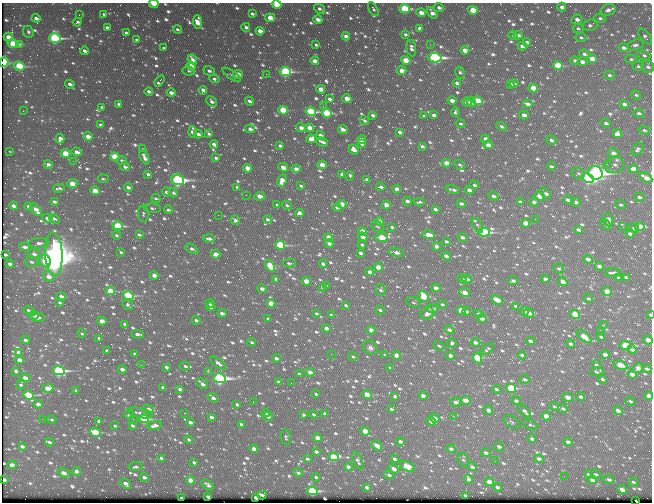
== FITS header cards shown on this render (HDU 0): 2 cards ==
NAXIS1  =                  650 / Width of table row in bytes
NAXIS2  =                  500 / Number of rows in table

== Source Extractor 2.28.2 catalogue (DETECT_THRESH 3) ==
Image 650 x 500 px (HDU 0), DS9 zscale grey, 1 PNG px = 1 image px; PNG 654 x 504 px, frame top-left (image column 1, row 500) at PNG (2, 3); each listed source drawn as its Kron ellipse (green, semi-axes under 4 px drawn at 4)
Background 390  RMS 2.1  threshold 6.33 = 3 sigma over >= 5 px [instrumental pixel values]
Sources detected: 1066; of the 1066, the 500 brightest by FLUX_AUTO listed and drawn (566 fainter detections omitted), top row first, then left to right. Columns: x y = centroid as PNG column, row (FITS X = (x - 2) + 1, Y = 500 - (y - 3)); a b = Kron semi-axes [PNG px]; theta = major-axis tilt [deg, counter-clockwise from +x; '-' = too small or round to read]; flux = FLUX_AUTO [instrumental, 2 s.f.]
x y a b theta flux
154 4 4 3 - 1800
277 5 5 3 - 3500
562 7 4 3 - 780
439 8 5 4 - 460
320 9 6 3 -36 470
373 9 8 4 -60 290
405 9 5 4 - 11000
473 10 5 4 - 4600
608 10 8 5 15 730
421 13 4 4 - 1400
432 13 6 4 -52 950
252 14 4 3 - 330
79 15 2 2 - 290
103 15 3 3 - 290
36 18 4 3 - 630
270 18 5 4 - 2800
600 18 6 4 -18 350
318 19 5 3 - 860
577 20 6 5 - 850
77 22 4 3 - 360
197 22 7 4 -88 1300
590 25 7 5 18 410
107 27 4 3 - 400
246 27 4 3 - 410
420 28 4 3 - 630
578 28 5 4 - 280
177 29 4 3 - 300
260 31 4 3 - 1200
28 32 6 5 - 360
126 33 4 3 - 410
405 34 4 3 - 310
513 35 5 3 - 320
518 35 4 3 - 430
346 36 4 3 - 630
645 36 9 5 -53 410
8 37 5 3 - 1600
581 37 5 4 - 290
55 38 6 4 -17 24000
137 40 4 3 - 360
527 42 4 3 - 450
13 44 6 4 -10 7100
19 45 3 2 - 520
316 45 4 3 - 280
430 45 2 2 - 530
635 45 8 5 15 490
522 46 4 3 - 730
164 48 3 3 - 290
411 48 8 5 -83 640
624 48 5 4 - 650
465 50 4 3 - 1500
84 51 4 3 - 530
584 54 5 4 - 470
644 55 6 4 -19 360
435 58 7 4 -7 31000
192 59 5 4 - 850
592 59 5 4 - 2000
631 59 6 4 -1 290
406 60 5 4 - 4500
575 60 4 3 - 380
315 61 4 3 - 1200
4 62 5 4 - 6900
582 62 5 3 - 920
19 66 6 4 -19 9900
191 66 5 4 - 1900
558 66 5 4 - 8000
638 66 5 4 - 330
648 67 6 6 - 480
189 71 6 4 -10 300
209 71 6 4 -17 380
402 71 4 4 - 1900
285 72 5 4 - 20000
460 72 6 4 -76 290
238 74 5 4 - 1500
266 74 2 2 - 650
231 75 11 3 -34 270
609 75 5 4 - 360
214 79 5 4 - 330
159 81 6 3 59 590
457 83 4 3 - 600
514 83 4 3 - 350
70 84 5 4 - 580
510 85 4 3 - 380
533 88 5 4 - 3500
321 89 4 3 - 1700
203 90 4 4 - 830
149 91 4 3 - 520
171 93 4 3 - 790
636 95 5 4 - 310
330 99 4 3 - 440
347 99 4 3 - 2000
250 101 4 3 - 540
452 101 4 3 - 1200
477 101 5 4 - 5500
212 102 6 4 -44 550
467 102 5 4 - 610
471 102 6 3 -44 550
119 104 4 3 - 360
528 104 5 3 - 670
624 104 5 4 - 760
323 106 2 2 - 360
102 107 3 3 - 290
283 110 5 4 - 7500
23 111 2 2 - 330
311 112 5 4 - 16000
455 112 5 4 - 270
327 113 5 4 - 10000
639 113 5 4 - 390
373 115 4 3 - 540
434 115 4 3 - 490
524 115 4 3 - 910
424 116 4 3 - 360
364 120 5 3 - 350
606 123 5 4 - 400
460 124 5 4 - 290
101 125 4 3 - 610
502 127 5 4 - 340
301 128 5 3 - 1100
310 128 4 4 - 2000
250 129 5 4 - 550
343 129 5 3 - 680
644 130 5 4 - 290
193 132 5 4 - 1100
400 132 4 3 - 530
198 134 4 3 - 540
209 134 4 3 - 390
617 134 4 4 - 1600
320 135 4 3 - 790
88 137 4 3 - 1800
60 139 5 4 - 770
311 139 5 4 - 2500
485 139 4 3 - 1000
362 140 4 3 - 1700
551 140 5 4 - 420
322 142 6 3 -23 600
214 144 4 3 - 790
362 144 4 3 - 320
488 145 4 3 - 1400
280 146 4 3 - 280
422 146 4 3 - 510
142 148 3 2 - 1400
637 149 7 5 51 440
354 150 5 4 - 940
10 152 3 2 - 340
76 152 5 3 - 900
65 153 5 4 - 4400
613 153 5 4 - 720
115 157 5 4 - 5300
144 157 7 3 -66 710
216 158 4 3 - 380
73 161 2 2 - 480
122 161 5 4 - 460
446 163 4 3 - 2200
48 164 4 3 - 560
607 164 2 2 - 560
322 165 5 4 - 2600
460 165 6 4 -34 280
614 165 10 8 22 760
552 166 4 3 - 270
125 167 5 3 - 420
283 167 5 3 - 1400
247 168 4 3 - 2300
296 169 4 3 - 1000
633 169 5 3 - 2300
578 173 7 5 -17 290
595 173 7 6 - 70000
148 174 4 3 - 420
342 174 4 3 - 600
350 176 4 3 - 390
588 178 6 4 -27 31000
646 178 7 3 -30 1900
103 179 5 3 - 270
178 180 6 5 - 38000
367 180 4 3 - 670
282 181 6 4 71 1800
72 184 5 4 - 2800
474 185 4 3 - 370
301 186 4 3 - 330
128 187 4 3 - 630
237 187 4 2 - 270
381 187 4 3 - 480
59 188 6 3 8 370
397 189 4 3 - 1200
453 190 7 3 -12 490
469 190 4 3 - 890
95 191 4 3 - 3100
166 192 5 4 - 410
173 193 5 4 - 350
545 193 6 3 -49 800
246 195 2 2 - 400
259 196 5 4 - 1600
493 196 5 4 - 540
540 196 5 4 - 2000
639 197 5 4 - 410
156 198 5 3 - 270
568 200 4 3 - 540
407 201 4 3 - 790
54 202 4 3 - 500
419 202 5 2 - 300
520 202 4 3 - 300
534 202 4 3 - 930
576 202 4 3 - 510
342 204 4 3 - 2400
461 204 4 3 - 450
277 205 4 3 - 340
287 205 5 4 - 310
386 205 4 3 - 1800
621 205 5 4 - 280
13 206 4 3 - 810
29 206 4 3 - 490
152 208 8 4 -3 420
337 208 4 3 - 400
435 209 4 3 - 470
36 210 7 4 -51 1500
168 210 4 4 - 340
299 213 4 4 - 690
143 214 8 5 89 300
218 215 2 2 - 340
47 218 5 4 - 630
54 219 6 3 -31 530
267 219 4 3 - 430
535 219 2 2 - 280
235 220 5 3 - 460
608 220 7 5 -73 940
379 222 4 4 - 1600
525 223 4 4 - 2300
477 225 8 4 -59 280
606 225 5 4 - 290
118 226 5 4 - 7800
377 227 7 5 -37 280
392 227 4 3 - 460
623 227 3 2 - 780
640 227 5 4 - 4300
634 228 5 4 - 370
578 230 4 3 - 470
362 231 4 3 - 2600
484 232 6 4 4 18000
630 234 4 3 - 700
116 235 4 3 - 280
139 235 4 3 - 320
429 235 6 3 -9 2100
363 237 5 4 - 2100
462 237 5 3 - 680
328 238 4 4 - 2200
382 238 6 4 7 5900
209 239 6 3 -5 510
446 241 4 3 - 380
39 243 10 5 5 640
329 244 4 3 - 760
280 245 5 4 - 13000
362 245 4 3 - 360
437 246 4 3 - 820
25 247 5 4 - 690
192 249 7 4 -32 600
121 252 4 3 - 290
396 252 7 4 -17 830
360 253 4 3 - 560
34 254 6 5 - 660
54 254 22 8 -87 260000
216 254 4 3 - 1800
5 255 3 3 - 380
446 256 5 3 - 760
588 259 5 3 - 1000
45 261 6 5 - 4600
31 262 6 5 - 440
289 263 7 3 -1 380
10 264 4 3 - 710
323 264 4 3 - 750
270 266 6 4 -56 6300
599 266 4 3 - 960
378 267 4 3 - 2700
559 269 5 4 - 360
370 272 4 3 - 690
613 273 8 3 1 600
154 275 4 3 - 1500
49 276 6 5 - 1300
626 277 4 3 - 330
618 278 4 3 - 360
276 279 4 3 - 410
462 279 4 4 - 430
467 279 5 3 - 750
545 279 4 4 - 490
306 281 5 3 - 2500
513 281 5 3 - 510
563 282 5 4 - 1500
326 286 4 3 - 300
322 287 4 3 - 270
436 288 4 3 - 1200
262 289 5 3 - 830
380 290 6 5 - 370
110 291 4 4 - 4900
607 291 5 3 - 3000
464 293 5 3 - 1500
61 296 5 3 - 720
128 296 5 4 - 13000
424 296 5 4 - 6800
588 299 5 3 - 340
497 300 6 3 -27 2600
413 302 7 5 -26 270
60 303 4 3 - 380
271 303 4 3 - 3000
210 304 4 3 - 540
442 304 5 4 - 300
127 305 5 4 - 300
346 305 4 3 - 310
515 306 4 3 - 280
211 307 5 3 - 770
432 309 6 4 -6 700
380 310 4 3 - 280
29 311 5 3 - 380
461 311 5 3 - 3200
467 312 4 3 - 480
524 312 4 3 - 1300
222 313 4 3 - 860
316 313 4 3 - 280
427 313 7 6 - 910
529 313 5 3 - 770
479 314 4 3 - 600
575 314 5 4 - 4800
34 315 5 4 - 830
331 315 4 3 - 390
650 315 3 2 - 700
38 317 6 4 8 560
482 318 4 3 - 1500
268 319 4 3 - 350
196 320 4 3 - 480
102 321 4 3 - 1600
125 324 4 3 - 480
604 324 3 2 - 730
326 328 4 3 - 900
371 330 4 3 - 1300
449 330 5 3 - 540
600 330 2 2 - 530
82 334 4 3 - 300
137 334 6 3 -5 500
584 337 9 4 -38 3000
601 337 4 3 - 400
99 338 4 3 - 360
25 340 4 3 - 510
648 340 5 4 - 1400
530 341 4 3 - 580
252 342 4 3 - 300
475 342 5 3 - 740
452 343 4 4 - 410
571 344 4 3 - 590
439 346 5 3 - 270
626 346 6 4 -9 11000
370 348 8 6 -43 470
487 349 8 4 38 280
107 350 4 3 - 300
632 350 4 3 - 500
19 352 4 3 - 680
135 354 4 3 - 390
331 354 2 2 - 740
385 355 4 3 - 300
396 355 4 3 - 1800
522 355 4 3 - 520
605 355 4 3 - 1000
450 356 4 3 - 1000
353 357 5 4 - 310
276 358 4 3 - 550
477 358 6 4 -58 7800
19 360 4 3 - 1200
218 363 9 4 -37 710
141 365 3 2 - 330
596 365 4 3 - 280
620 365 8 3 -26 4300
185 366 5 4 - 330
166 367 4 3 - 350
390 368 4 3 - 280
638 368 5 4 - 1500
122 369 4 3 - 830
647 369 4 3 - 450
16 371 4 3 - 600
59 371 6 4 -14 23000
208 372 3 2 - 340
310 372 4 3 - 950
597 372 6 3 10 390
299 374 4 3 - 290
632 374 4 3 - 1300
25 378 4 3 - 1800
219 378 6 5 - 41000
525 379 4 3 - 410
602 379 4 3 - 420
278 382 4 3 - 450
291 383 2 2 - 450
21 384 5 3 - 320
202 384 6 5 - 830
163 387 4 3 - 280
48 388 6 4 7 2300
511 388 5 4 - 9900
180 389 4 3 - 650
496 389 4 3 - 380
76 391 4 3 - 410
316 394 4 3 - 280
28 395 5 4 - 8700
367 395 4 3 - 3900
395 396 4 3 - 580
423 396 4 3 - 910
649 396 4 3 - 2100
568 397 5 3 - 1500
581 397 4 3 - 480
213 398 5 3 - 750
465 400 5 4 - 1200
516 401 4 3 - 590
630 401 5 3 - 340
253 402 2 2 - 310
456 402 5 4 - 710
38 404 4 3 - 1100
237 404 4 3 - 540
554 406 5 4 - 280
148 409 5 4 - 960
391 409 4 3 - 390
563 409 5 4 - 430
488 410 5 4 - 430
524 411 8 3 -43 600
618 411 4 3 - 1100
140 413 13 5 -12 630
184 413 2 2 - 400
266 413 4 3 - 1000
314 414 4 3 - 370
325 414 4 3 - 650
129 415 5 4 - 370
303 415 3 3 - 290
453 416 3 2 - 310
546 416 5 3 - 1700
211 417 4 3 - 480
268 417 5 4 - 450
434 418 5 4 - 1500
42 419 2 2 - 550
133 419 2 2 - 420
144 419 5 4 - 13000
52 420 4 3 - 310
99 421 4 3 - 350
431 421 5 3 - 1000
190 422 4 3 - 690
512 422 9 5 -35 320
241 424 4 3 - 670
155 425 7 4 10 920
530 425 7 4 -23 300
115 426 4 3 - 290
133 426 4 3 - 390
365 431 5 4 - 3900
95 432 5 4 - 7500
286 437 8 5 -78 320
317 438 4 4 - 1100
532 439 4 3 - 530
189 440 4 3 - 360
49 442 4 3 - 330
400 442 4 3 - 590
568 442 4 3 - 990
377 445 6 3 -38 1900
22 446 4 3 - 490
499 447 5 4 - 620
254 449 4 3 - 1500
451 449 4 4 - 490
316 452 4 3 - 450
486 453 5 4 - 450
334 457 5 4 - 8500
161 458 4 3 - 510
307 459 4 3 - 300
394 459 4 3 - 430
539 459 4 3 - 870
463 460 7 5 -66 320
358 461 9 4 -66 470
495 461 2 2 - 280
194 462 4 3 - 490
12 465 4 3 - 1800
407 466 8 4 -28 2900
135 467 7 4 6 370
348 467 4 3 - 780
472 467 5 3 - 670
393 469 5 3 - 1000
76 471 4 3 - 860
64 473 6 4 -30 660
298 473 4 3 - 450
589 474 4 3 - 490
596 474 5 4 - 430
389 475 5 4 - 390
564 476 2 2 - 440
144 477 4 3 - 580
316 477 4 3 - 370
468 479 4 4 - 470
609 479 5 4 - 560
4 480 3 3 - 2000
190 480 4 4 - 2100
592 480 5 4 - 1000
489 482 5 3 - 2600
633 482 5 3 - 280
126 484 6 3 -39 640
208 485 7 3 -39 500
367 487 4 3 - 660
497 487 4 3 - 530
622 489 5 3 - 1400
312 491 5 4 - 16000
262 495 4 3 - 460
465 496 4 3 - 870
208 497 4 3 - 590
181 498 3 3 - 280
256 498 4 3 - 800
636 501 3 2 - 430
At the frame edge (FLAGS 8, measured only in part): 9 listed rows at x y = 154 4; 277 5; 405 9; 4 62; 650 315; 648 340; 649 396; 4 480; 636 501
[566 fainter detections neither listed nor drawn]